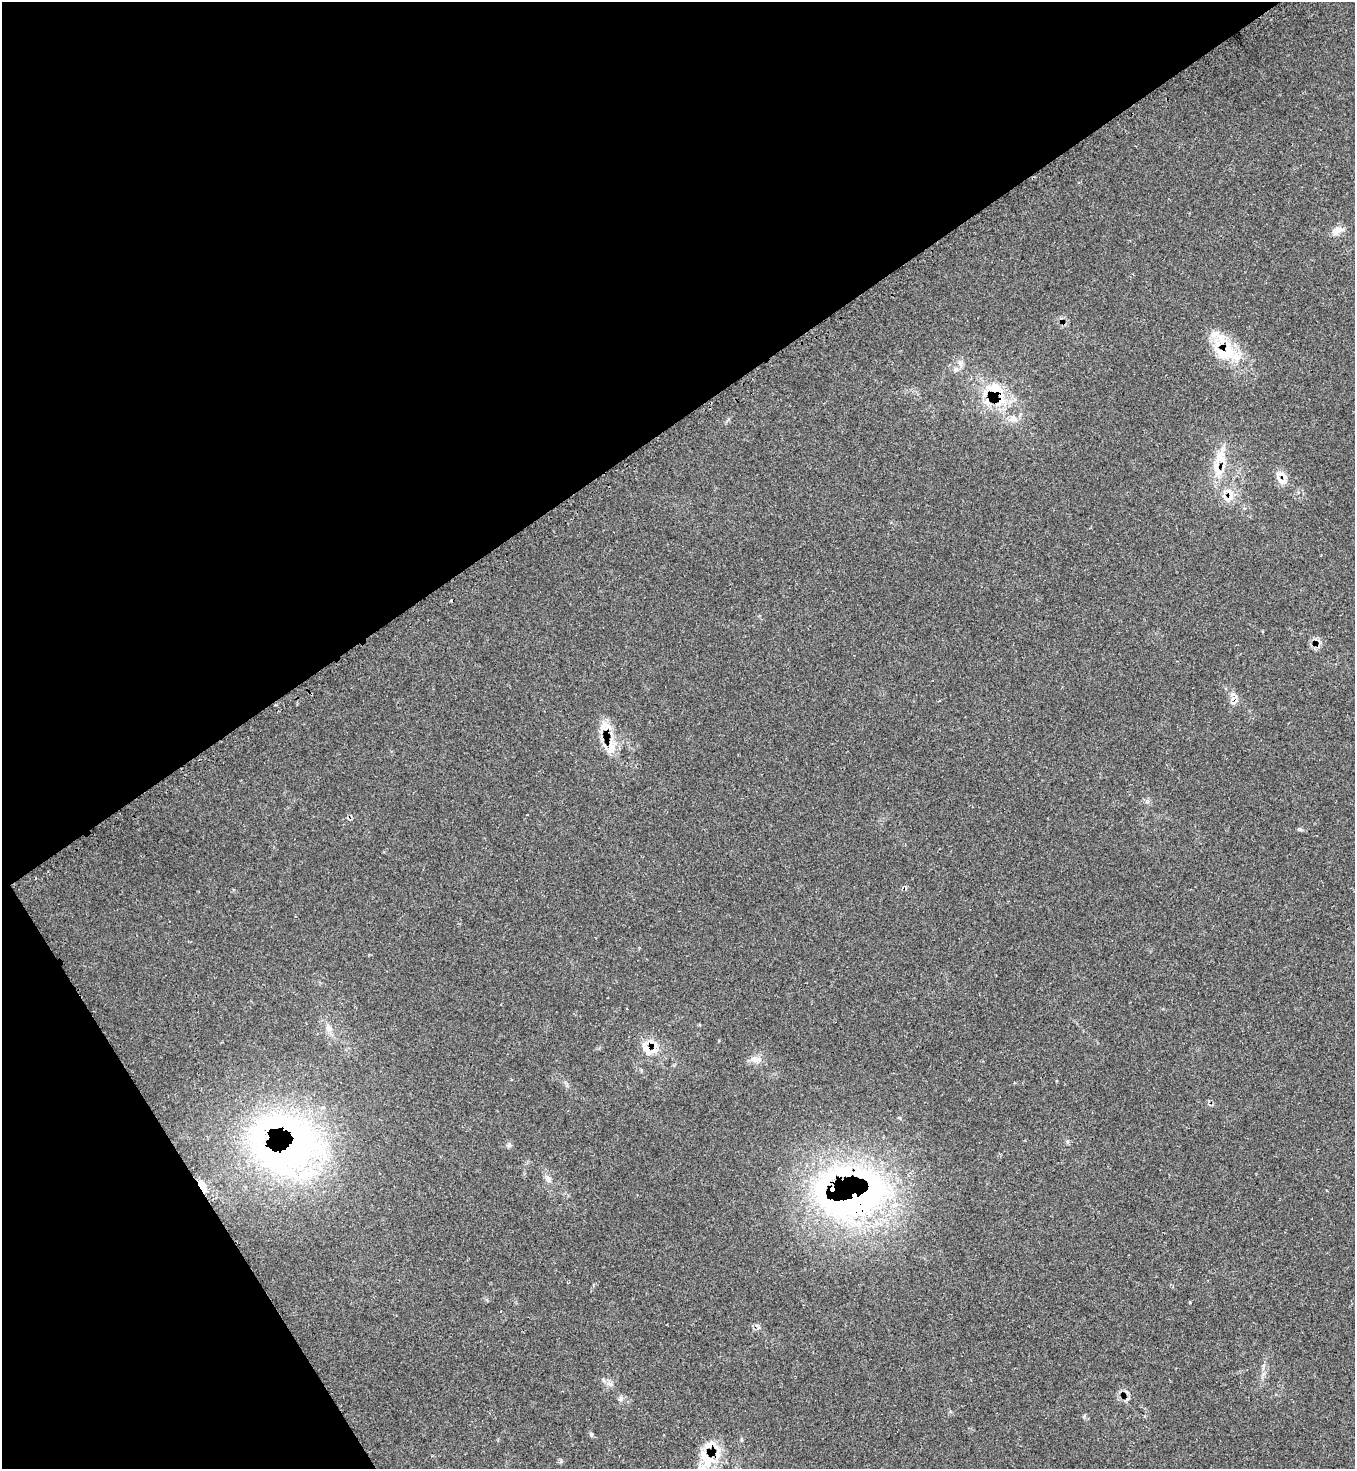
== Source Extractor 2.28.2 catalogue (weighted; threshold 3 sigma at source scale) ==
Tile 5 of 4 x 4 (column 1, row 2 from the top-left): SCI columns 154-1506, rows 2953-4419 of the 5874 x 5886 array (HDU 1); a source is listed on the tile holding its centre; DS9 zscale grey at full resolution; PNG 1357 x 1471 px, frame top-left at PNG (2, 2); no overlay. Shown black and unused: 34% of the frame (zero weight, under 2 of 3 exposures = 1% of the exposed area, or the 3 px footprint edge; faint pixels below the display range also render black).
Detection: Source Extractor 2.28.2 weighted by HDU 2 'WHT'; one run over the whole footprint, this tile lists its part. Background 0.0689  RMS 0.0065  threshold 0.0294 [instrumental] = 3 sigma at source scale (4.5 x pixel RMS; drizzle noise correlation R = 1.50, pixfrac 1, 0.05/0.05 arcsec/px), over >= 5 px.
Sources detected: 40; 1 inside a brighter object's white glare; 5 cosmic-ray / hot-pixel residue — not listed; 9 inside a brighter listed object's ellipse — not listed separately; the other 25 listed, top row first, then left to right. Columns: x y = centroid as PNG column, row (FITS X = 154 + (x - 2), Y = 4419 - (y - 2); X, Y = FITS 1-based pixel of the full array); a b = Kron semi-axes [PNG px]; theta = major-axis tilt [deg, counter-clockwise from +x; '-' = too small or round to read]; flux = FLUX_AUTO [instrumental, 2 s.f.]
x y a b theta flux
1338 230 15 8 43 4.3
1229 350 33 18 -54 27
956 369 7 7 - 2.1
994 390 27 21 -67 26
1013 418 12 8 -24 4.3
1220 458 34 17 -88 18
1280 480 20 7 -40 4.6
1230 496 23 8 62 7.4
604 727 20 12 26 7.9
611 750 15 8 23 5.9
1300 829 7 5 -21 1
329 1028 10 8 -23 3.5
647 1048 20 13 -71 11
756 1059 16 8 5 4.6
509 1145 7 6 - 1.4
288 1147 88 70 9 280
548 1179 10 7 -55 2.8
201 1186 10 5 -56 34
854 1197 103 62 8 310
1190 1302 3 2 - 0.63
610 1384 7 4 -19 1.6
621 1399 7 6 - 1.6
591 1434 7 4 -46 1.1
741 1440 6 3 72 0.79
707 1459 32 15 -49 18
Overlapping masked pixels (flux is a lower limit): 12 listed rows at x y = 1229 350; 994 390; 1220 458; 1280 480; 1230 496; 604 727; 611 750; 647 1048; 288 1147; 201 1186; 854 1197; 707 1459
Unlisted compact peaks at least as high as the median listed source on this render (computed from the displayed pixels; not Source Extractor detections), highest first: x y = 1084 1417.